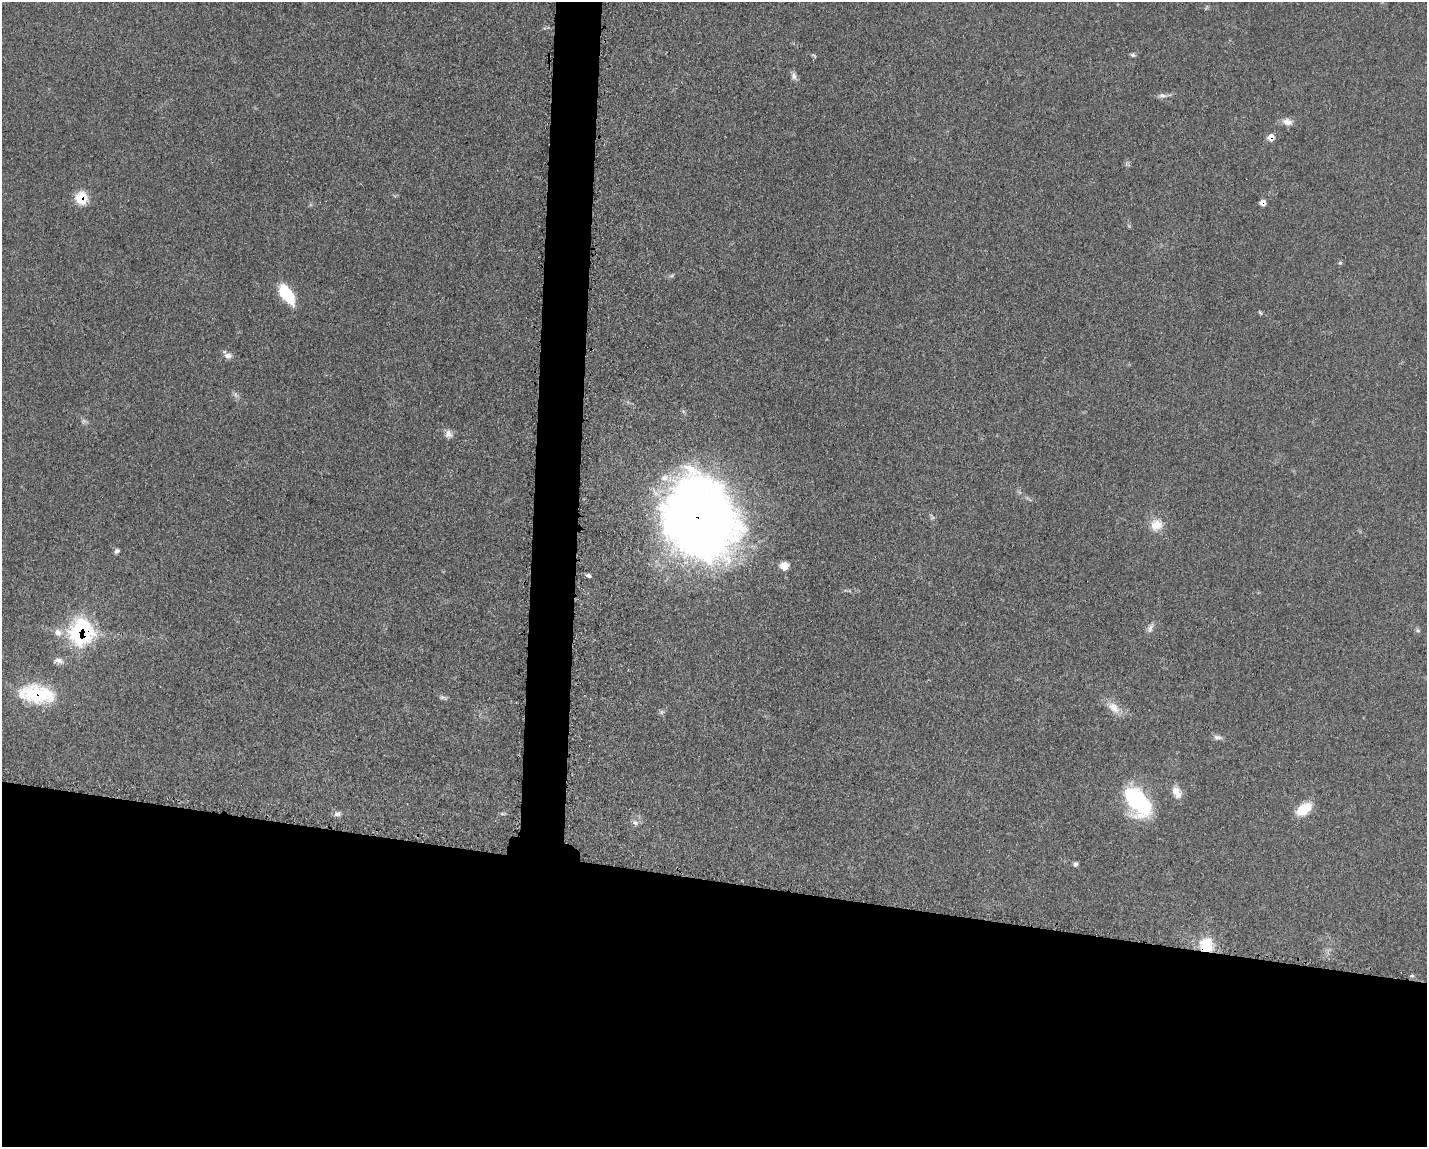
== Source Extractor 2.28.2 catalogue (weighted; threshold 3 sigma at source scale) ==
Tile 11 of 3 x 4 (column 2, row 4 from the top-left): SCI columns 1660-3084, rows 15-1159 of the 4682 x 4609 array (HDU 1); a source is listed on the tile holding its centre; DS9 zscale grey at full resolution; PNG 1429 x 1149 px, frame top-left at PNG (2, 2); no overlay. Shown black and unused: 25% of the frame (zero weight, under 3 of 5 exposures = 4% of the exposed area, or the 3 px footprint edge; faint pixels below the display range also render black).
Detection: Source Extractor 2.28.2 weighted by HDU 2 'WHT'; one run over the whole footprint, this tile lists its part. Background 0.0609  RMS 0.0061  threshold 0.0274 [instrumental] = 3 sigma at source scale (4.5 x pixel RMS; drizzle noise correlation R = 1.50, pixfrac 1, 0.05/0.05 arcsec/px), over >= 5 px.
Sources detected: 38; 1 too faint to see at this stretch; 2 inside a brighter object's white glare — not listed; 1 inside a brighter listed object's ellipse — not listed separately; the other 34 listed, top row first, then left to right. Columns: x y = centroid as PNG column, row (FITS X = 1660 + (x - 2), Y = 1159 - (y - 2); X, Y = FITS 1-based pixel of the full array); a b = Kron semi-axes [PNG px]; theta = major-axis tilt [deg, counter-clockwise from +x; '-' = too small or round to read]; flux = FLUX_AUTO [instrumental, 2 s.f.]
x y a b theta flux
1133 55 7 5 -15 1.1
794 76 10 7 -75 2.3
1162 95 11 7 -6 2.5
1287 122 14 8 -15 4.1
1271 137 7 7 - 4.8
81 198 15 14 - 12
1262 202 5 5 - 4.3
1340 263 5 5 - 0.88
671 276 7 4 18 1
286 294 24 11 -55 20
1260 313 7 3 -58 0.72
228 356 10 8 6 2.9
448 434 10 9 - 3.2
698 518 77 64 -65 580
1156 525 17 16 - 8.8
117 551 7 6 - 1.4
784 566 10 8 17 5.2
588 576 6 4 -26 1.4
1150 628 13 6 74 2.4
81 631 12 12 - 130
1418 631 6 4 0 0.91
58 632 12 9 -22 4.5
59 661 15 7 -13 3
37 694 44 21 -8 36
443 697 10 5 -10 1.5
1114 708 19 11 -42 7.1
1217 737 11 6 -1 2.2
1177 792 15 9 -63 6.6
1140 801 45 24 -77 41
1304 809 17 10 37 16
337 814 10 7 15 2
635 823 8 6 -38 2
1075 864 6 5 - 1.5
1206 945 13 11 83 20
Overlapping masked pixels (flux is a lower limit): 7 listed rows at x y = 1271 137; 81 198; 1262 202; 698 518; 81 631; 37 694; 1206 945